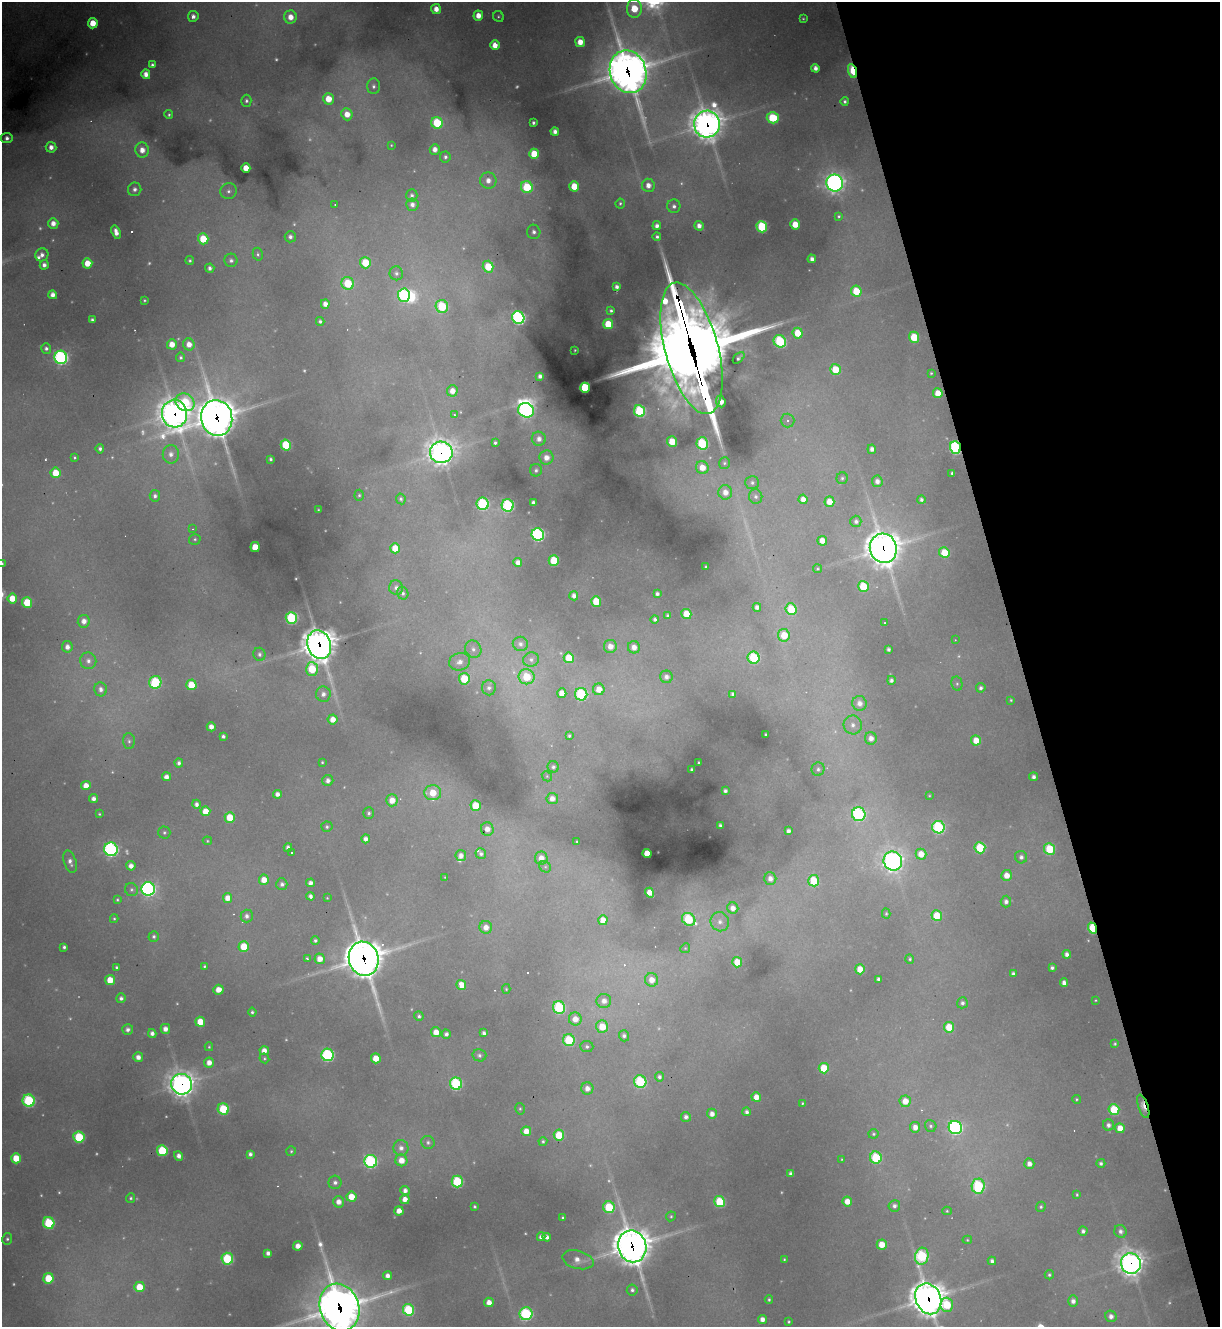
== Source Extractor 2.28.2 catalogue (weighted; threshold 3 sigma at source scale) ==
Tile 12 of 4 x 4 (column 4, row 3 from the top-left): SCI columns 3922-5139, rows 1326-2650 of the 5283 x 5299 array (HDU 1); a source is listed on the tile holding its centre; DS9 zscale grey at full resolution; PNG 1222 x 1329 px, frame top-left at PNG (2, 2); each listed source drawn as its Kron ellipse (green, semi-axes under 4 px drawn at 4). Shown black and unused: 16% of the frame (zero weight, under 3 of 4 exposures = <1% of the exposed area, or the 3 px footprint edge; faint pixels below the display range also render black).
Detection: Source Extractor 2.28.2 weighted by HDU 2 'WHT'; one run over the whole footprint, this tile lists its part. Background 0.287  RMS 0.011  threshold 0.0512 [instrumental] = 3 sigma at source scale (4.5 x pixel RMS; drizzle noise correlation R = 1.50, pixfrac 1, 0.05/0.05 arcsec/px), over >= 5 px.
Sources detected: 511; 63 too faint to see at this stretch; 2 inside a brighter object's white glare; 10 cosmic-ray / hot-pixel residue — neither listed nor drawn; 5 inside a brighter listed object's ellipse — not listed separately; the other 431 listed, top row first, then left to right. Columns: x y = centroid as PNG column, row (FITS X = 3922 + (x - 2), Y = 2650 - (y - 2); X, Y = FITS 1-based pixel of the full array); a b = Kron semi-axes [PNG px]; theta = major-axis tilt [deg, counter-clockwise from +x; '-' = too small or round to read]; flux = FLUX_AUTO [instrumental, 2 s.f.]
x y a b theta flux
634 8 9 7 87 51
436 9 5 5 - 15
193 16 5 5 - 7.7
478 16 5 5 - 17
498 16 5 5 - 2.2
290 17 6 6 - 18
803 19 3 3 - 1.5
93 23 5 5 - 31
580 42 5 4 - 20
495 45 5 4 - 22
152 65 4 3 - 3.8
815 68 4 4 - 7.2
852 71 7 4 -72 110
628 72 21 18 -72 3600
146 74 5 4 - 12
374 86 8 6 -87 5.7
328 99 6 5 - 29
246 101 6 5 - 3.8
845 101 4 4 - 3.6
347 114 6 5 - 20
169 115 4 4 - 2.6
773 118 6 5 - 69
437 123 6 5 - 85
533 123 3 3 - 3.5
707 124 13 13 - 1900
555 132 4 4 - 7.7
7 138 6 5 - 7
391 145 3 3 - 1.3
51 147 5 5 - 10
435 149 5 5 - 10
142 150 7 6 - 16
534 154 5 5 - 42
445 157 5 5 - 4.2
246 168 4 4 - 24
488 180 8 8 - 14
835 183 8 8 - 870
648 185 7 6 - 13
574 186 5 5 - 37
527 187 6 5 - 91
135 189 7 6 - 6.4
228 191 8 8 - 5.5
412 195 6 5 - 4.5
620 203 5 5 - 2.4
335 204 3 2 - 0.88
412 205 6 6 - 8.1
674 206 7 6 - 5.7
839 216 3 3 - 2.3
53 223 5 5 - 13
795 224 5 4 - 27
657 226 4 4 - 7.1
699 226 5 4 - 9.1
762 227 6 5 - 110
116 232 7 4 -71 11
534 232 7 6 - 5.8
290 237 5 5 - 5.7
657 237 4 4 - 3.4
203 239 5 5 - 48
258 254 6 5 - 3.5
42 255 7 6 - 6.4
812 259 4 4 - 7
190 260 4 4 - 2.8
231 260 6 6 - 5.7
87 263 5 5 - 25
365 263 5 5 - 51
44 265 4 4 - 6.5
488 267 6 5 - 48
210 268 5 4 - 5.8
396 273 7 6 - 5.1
348 283 6 6 - 64
617 287 4 4 - 5.1
856 291 5 5 - 49
53 295 4 4 - 10
404 295 6 6 - 220
144 300 3 3 - 1.8
325 304 4 4 - 10
442 306 6 6 - 93
611 311 4 3 - 2.5
518 318 6 6 - 310
92 320 4 3 - 4.1
320 321 4 4 - 3.1
608 324 5 5 - 43
798 333 5 5 - 37
914 337 5 5 - 55
780 341 6 6 - 150
172 344 5 5 - 19
189 344 6 5 - 14
46 348 5 5 - 4.4
691 348 68 26 -75 23000
575 350 2 2 - 0.81
61 357 6 6 - 370
181 357 5 4 - 3.5
739 358 7 3 45 3.6
835 369 5 5 - 38
931 373 3 3 - 1.5
540 376 4 4 - 5.8
585 388 5 4 - 100
452 391 5 5 - 15
938 393 5 5 - 22
721 401 6 4 -66 13
185 402 10 8 -33 69
526 410 8 7 - 340
640 411 6 5 - 140
175 414 14 12 -84 2000
454 415 3 3 - 4.4
217 418 18 15 -80 3800
787 420 7 7 - 3.9
539 439 7 7 - 9.7
672 441 5 5 - 38
495 443 3 3 - 2.8
702 443 6 5 - 140
286 445 5 5 - 79
955 447 6 5 - 230
100 449 5 4 - 4.2
872 449 5 4 - 7.6
441 452 11 11 - 1500
171 454 9 8 - 11
74 457 3 3 - 2.2
546 458 7 7 - 14
270 459 4 3 - 2.7
724 463 6 5 - 3
702 467 7 6 - 23
536 470 6 6 - 3.9
56 473 5 5 - 34
952 473 3 3 - 2
842 478 6 5 - 3
877 481 6 5 - 8.7
752 483 7 6 - 4.2
725 492 7 7 - 14
359 495 5 4 - 2.5
155 496 6 5 - 5.2
756 496 7 6 - 4.1
401 499 5 4 - 2.9
803 499 5 4 - 11
921 500 4 4 - 3.7
829 502 5 5 - 20
533 503 4 4 - 7
483 504 6 6 - 180
508 505 6 6 - 200
318 510 3 3 - 1.3
856 521 5 5 - 4.8
193 529 4 4 - 1.1
538 534 6 6 - 270
195 539 6 5 - 2.4
822 541 5 4 - 15
255 547 5 4 - 32
395 548 5 5 - 25
883 548 15 13 -74 2900
944 553 5 5 - 38
554 560 5 5 - 64
518 562 4 4 - 9.8
2 563 3 3 - 2.1
706 567 3 3 - 1.7
818 569 4 4 - 1.9
863 586 5 5 - 62
396 588 7 7 - 6.6
403 593 6 5 - 4.2
657 594 4 3 - 4.2
574 596 4 4 - 7.2
12 598 5 5 - 28
596 601 5 5 - 46
27 602 5 5 - 56
757 607 4 4 - 6.8
791 609 6 5 - 60
686 614 5 5 - 35
668 615 3 3 - 2.8
291 618 6 5 - 160
655 619 4 4 - 4.1
84 621 6 6 - 12
884 623 2 2 - 1.1
784 635 6 6 - 35
955 640 3 3 - 0.99
319 644 14 11 -71 2900
520 644 7 7 - 6.8
610 646 6 6 - 13
67 647 6 5 - 9.5
634 647 6 6 - 13
473 649 9 8 - 7.2
889 649 4 3 - 3.8
259 654 7 6 - 4.7
569 658 5 5 - 47
754 658 6 6 - 120
531 659 8 7 - 5.3
88 661 8 8 - 8.4
460 662 11 8 14 11
312 669 7 6 - 68
526 677 8 7 - 55
666 677 6 6 - 7.8
464 679 6 5 - 70
891 680 4 4 - 4.3
155 682 6 6 - 130
957 684 7 5 -77 3.1
191 685 5 5 - 42
489 688 7 7 - 5.5
981 688 5 4 - 4
101 689 7 6 - 8
599 689 6 6 - 19
562 693 5 4 - 17
323 694 7 7 - 8.3
581 694 6 6 - 150
733 694 4 4 - 5.2
1011 700 3 3 - 1.4
860 703 7 7 - 11
333 719 5 5 - 16
853 725 9 9 - 9.4
211 727 4 4 - 11
766 735 3 3 - 1.6
223 736 4 4 - 3.5
569 736 3 3 - 2.5
871 738 6 6 - 11
976 740 5 5 - 24
129 741 8 6 -88 3.5
322 762 3 3 - 1.6
179 763 4 4 - 5.2
699 763 3 3 - 2.2
553 767 6 5 - 3.4
818 769 7 6 - 4.2
692 770 3 3 - 2.9
547 776 5 4 - 1.7
166 777 4 4 - 8.8
1034 777 4 4 - 5.5
328 781 5 5 - 7.5
86 786 5 4 - 14
725 791 4 3 - 3.9
433 793 8 7 - 34
277 794 4 4 - 7.7
929 795 3 2 - 1.2
552 798 6 5 - 10
93 799 4 4 - 7.5
392 800 6 5 - 21
196 804 4 4 - 6.4
476 806 5 5 - 54
205 811 5 5 - 23
369 813 6 5 - 3.4
99 814 3 3 - 1.7
859 814 7 6 - 230
230 817 5 5 - 35
720 825 3 3 - 3.2
327 827 5 5 - 2.9
938 827 6 6 - 190
487 829 7 6 - 13
788 831 4 4 - 5.9
164 832 6 6 - 3
366 839 4 4 - 8.4
207 841 4 4 - 1.7
577 841 3 2 - 1.4
288 848 4 4 - 6.3
980 848 5 5 - 87
111 849 7 6 - 320
1049 849 6 5 - 77
291 853 3 3 - 3.4
647 853 4 4 - 32
481 854 5 5 - 4.5
921 854 5 5 - 20
461 855 5 5 - 8.8
1021 857 6 6 - 5.2
541 858 6 6 - 14
893 861 9 9 - 930
70 862 11 6 -71 7.4
131 866 4 4 - 11
545 867 6 5 - 2.7
1007 875 5 5 - 18
445 877 3 2 - 1
770 878 6 6 - 9.5
264 880 5 5 - 20
814 881 6 5 - 57
310 883 4 4 - 7.4
282 884 6 5 - 5.5
148 889 6 6 - 400
131 890 7 6 - 3.6
649 893 5 4 - 20
311 896 4 4 - 6.6
228 898 5 4 - 17
327 898 4 3 - 1.2
117 900 4 3 - 2.1
1006 902 6 5 - 6.3
733 908 6 5 - 12
886 914 5 4 - 2.1
247 916 6 6 - 6.5
937 916 5 5 - 43
114 919 4 3 - 1.9
689 919 7 6 - 120
603 920 5 4 - 20
720 922 10 9 - 9.1
486 927 6 6 - 13
1092 928 5 4 - 90
154 936 5 5 - 3.5
315 940 4 4 - 3.4
244 946 5 5 - 43
64 947 4 4 - 3.7
685 948 5 4 - 1.5
1067 954 4 4 - 6.6
307 959 4 4 - 2.6
320 959 5 5 - 17
364 959 17 15 -72 3800
910 959 4 4 - 2.1
737 962 5 5 - 34
204 966 4 3 - 1.9
117 967 3 3 - 2.6
1052 968 4 3 - 3.7
860 969 5 4 - 26
1013 974 4 4 - 4.3
878 979 4 3 - 4.5
110 980 5 5 - 31
652 980 7 6 - 15
1064 983 4 4 - 7.8
461 985 5 5 - 28
506 989 5 4 - 1.8
218 990 5 5 - 18
121 998 5 4 - 4.9
1095 1000 3 2 - 1.2
604 1001 7 7 - 11
962 1003 5 5 - 4.3
559 1007 6 6 - 160
252 1012 4 4 - 2.8
419 1016 5 4 - 3.4
575 1019 6 6 - 18
200 1022 5 5 - 33
602 1027 6 6 - 35
949 1027 5 5 - 40
128 1029 5 5 - 6.1
165 1029 5 5 - 11
436 1032 5 5 - 19
152 1033 4 4 - 7
484 1033 4 4 - 5.5
446 1034 4 4 - 5.1
624 1036 5 5 - 4.8
569 1040 6 6 - 93
1115 1044 4 3 - 2
209 1047 4 4 - 1.8
587 1047 6 5 - 3.6
264 1051 4 4 - 12
328 1055 6 6 - 230
479 1055 7 6 - 4.5
138 1057 5 5 - 10
264 1058 5 4 - 2
376 1058 5 5 - 25
209 1063 5 5 - 14
824 1068 5 5 - 47
659 1077 4 4 - 4.4
640 1082 6 6 - 150
182 1084 10 10 - 1300
456 1084 6 6 - 190
587 1088 6 6 - 11
756 1097 5 4 - 18
1076 1099 4 4 - 1.8
29 1101 6 6 - 180
905 1101 6 5 - 21
802 1103 3 3 - 1.5
1143 1106 12 5 -71 16
223 1109 6 5 - 81
520 1109 6 4 -77 2.2
1114 1110 5 5 - 68
747 1112 4 4 - 5.4
712 1114 5 5 - 9.8
686 1117 5 5 - 6.2
1108 1125 5 5 - 6.8
931 1126 6 5 - 3
915 1127 5 5 - 12
955 1128 7 6 - 360
1120 1128 5 5 - 21
526 1131 5 5 - 19
873 1134 5 5 - 2.3
559 1135 5 5 - 60
79 1137 5 5 - 97
543 1141 4 4 - 2.7
428 1142 7 6 - 4.1
401 1148 8 7 - 8.7
162 1151 5 5 - 85
291 1151 5 5 - 2.2
250 1154 4 4 - 5.1
179 1156 5 4 - 8.2
16 1158 5 5 - 37
876 1158 6 6 - 110
842 1159 3 3 - 1.3
401 1160 6 6 - 19
371 1161 6 6 - 250
1101 1163 4 4 - 3.6
1029 1164 5 5 - 9.6
791 1174 4 4 - 6.2
457 1181 6 5 - 120
335 1182 7 6 - 5.7
978 1186 7 6 - 160
405 1191 5 4 - 7.4
1077 1194 4 3 - 1.9
351 1197 5 5 - 28
131 1198 5 4 - 2.9
405 1199 4 4 - 14
338 1202 5 5 - 12
720 1202 6 5 - 84
847 1202 5 5 - 18
894 1206 6 5 - 6.1
474 1207 3 3 - 2.5
609 1207 6 5 - 87
1041 1207 5 4 - 2.6
399 1211 4 4 - 15
947 1211 4 4 - 1.8
671 1216 5 4 - 2.2
563 1218 3 3 - 2.3
49 1223 6 5 - 110
1083 1231 4 4 - 4.6
1120 1231 6 6 - 6.1
541 1237 4 4 - 6.6
547 1237 4 4 - 6.8
7 1239 5 5 - 2.8
967 1240 5 4 - 1.6
882 1245 5 5 - 25
298 1246 5 4 - 14
632 1246 16 14 -71 3600
268 1253 4 4 - 6.9
922 1256 8 6 76 190
227 1259 6 5 - 130
784 1259 3 3 - 1.8
578 1260 16 9 -15 15
992 1261 4 4 - 5.1
1131 1263 10 10 - 1400
1049 1275 4 4 - 2.6
388 1276 4 4 - 8.8
48 1278 5 5 - 54
139 1287 5 5 - 36
632 1290 5 5 - 3.9
928 1299 16 12 -67 2800
769 1300 4 4 - 2.5
1073 1301 6 5 - 7.8
489 1302 5 4 - 14
947 1305 7 6 - 69
340 1307 24 19 -71 4400
408 1310 6 5 - 100
526 1314 6 6 - 190
1111 1316 6 5 - 8.1
762 1319 4 4 - 11
789 1322 3 3 - 1.9
Overlapping masked pixels (flux is a lower limit): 18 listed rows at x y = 852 71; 628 72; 707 124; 691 348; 175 414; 217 418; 955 447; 441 452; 883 548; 319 644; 1092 928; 364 959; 182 1084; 1143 1106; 632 1246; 1131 1263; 928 1299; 340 1307
Isophote crosses this tile's border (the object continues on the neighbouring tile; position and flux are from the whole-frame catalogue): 4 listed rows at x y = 634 8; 2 563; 928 1299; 340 1307